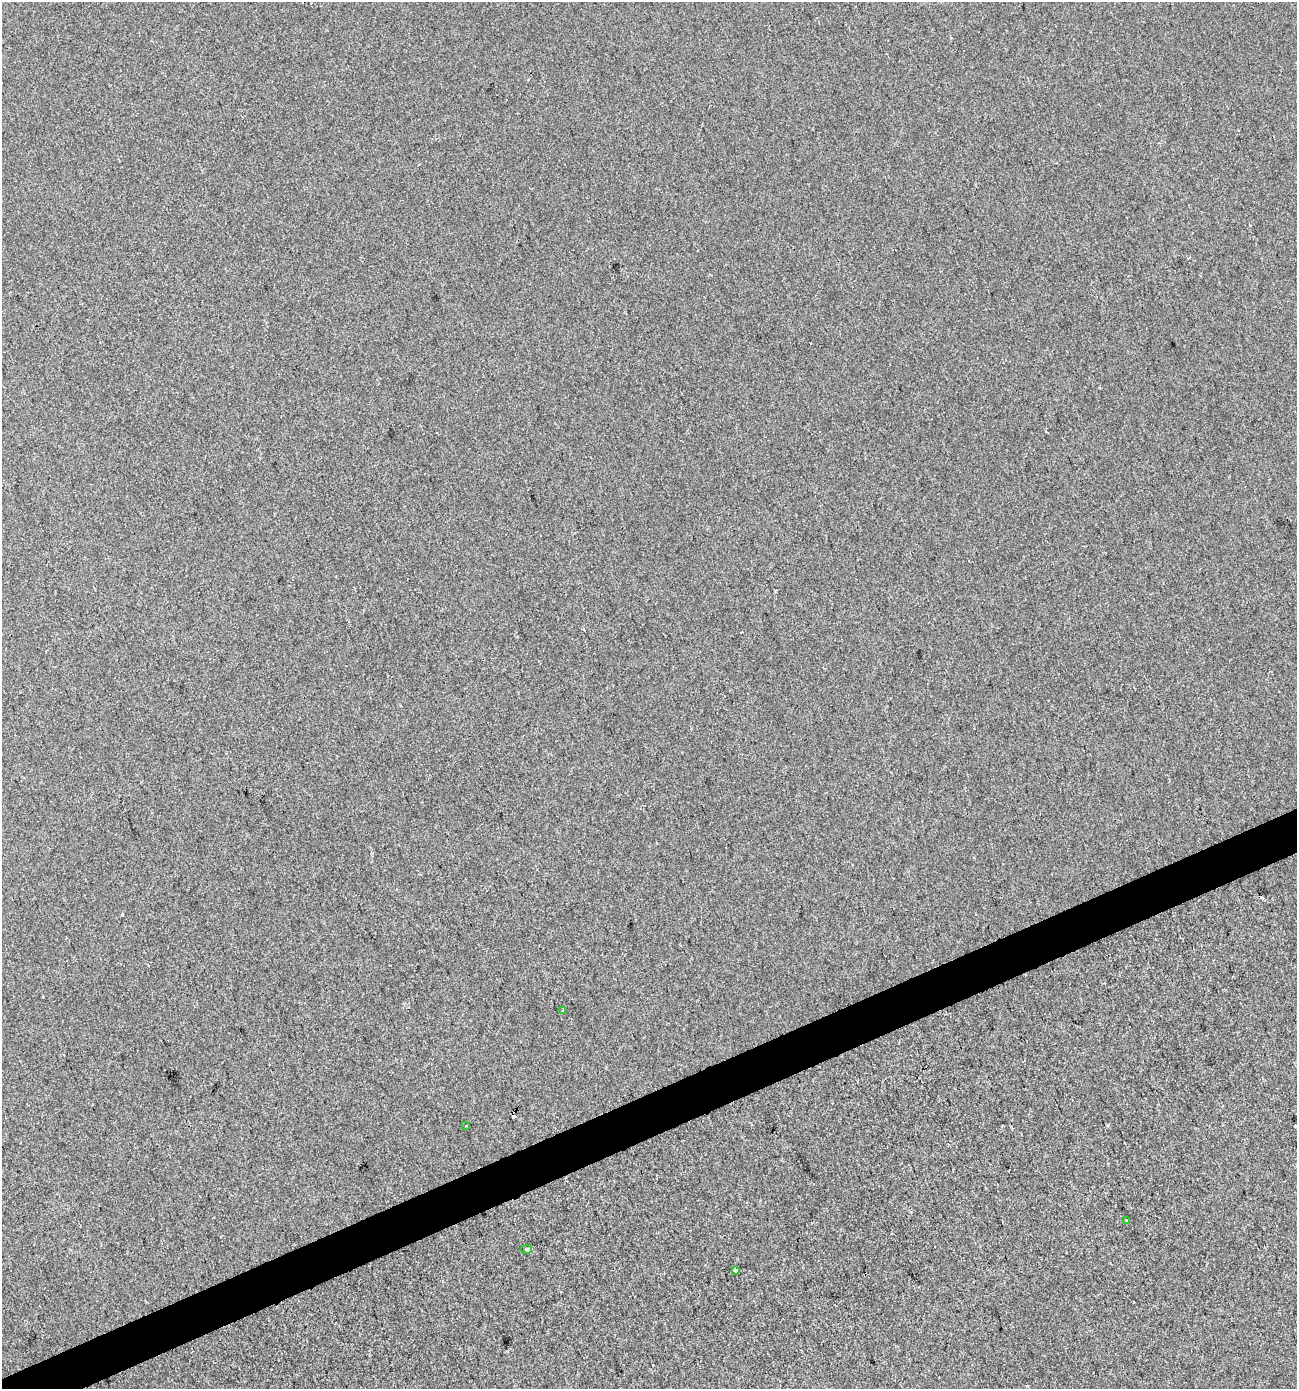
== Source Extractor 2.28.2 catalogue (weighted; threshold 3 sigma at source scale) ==
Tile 7 of 4 x 4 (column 3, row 2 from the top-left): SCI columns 2671-3965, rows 2776-4162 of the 5395 x 5549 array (HDU 1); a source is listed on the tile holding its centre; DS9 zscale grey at full resolution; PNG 1299 x 1391 px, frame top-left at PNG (2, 2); each listed source drawn as its Kron ellipse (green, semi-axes under 4 px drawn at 4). Shown black and unused: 3% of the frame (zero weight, under 2 of 3 exposures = <1% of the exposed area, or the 3 px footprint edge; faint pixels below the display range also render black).
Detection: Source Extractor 2.28.2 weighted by HDU 2 'WHT'; one run over the whole footprint, this tile lists its part. Background 1.49e-05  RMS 0.0056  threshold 0.0254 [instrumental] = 3 sigma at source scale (4.5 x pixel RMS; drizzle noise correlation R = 1.50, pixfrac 1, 0.0396/0.0396 arcsec/px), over >= 5 px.
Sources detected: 7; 2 cosmic-ray / hot-pixel residue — neither listed nor drawn; the other 5 listed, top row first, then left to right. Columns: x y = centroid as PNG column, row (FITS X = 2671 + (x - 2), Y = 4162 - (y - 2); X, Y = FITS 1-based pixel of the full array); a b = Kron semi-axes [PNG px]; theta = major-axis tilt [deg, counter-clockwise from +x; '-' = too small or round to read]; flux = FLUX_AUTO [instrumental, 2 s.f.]
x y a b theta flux
563 1010 3 3 - 0.73
466 1126 3 2 - 0.71
1127 1221 3 3 - 1.7
527 1249 5 4 - 1.8
736 1270 3 3 - 1.6